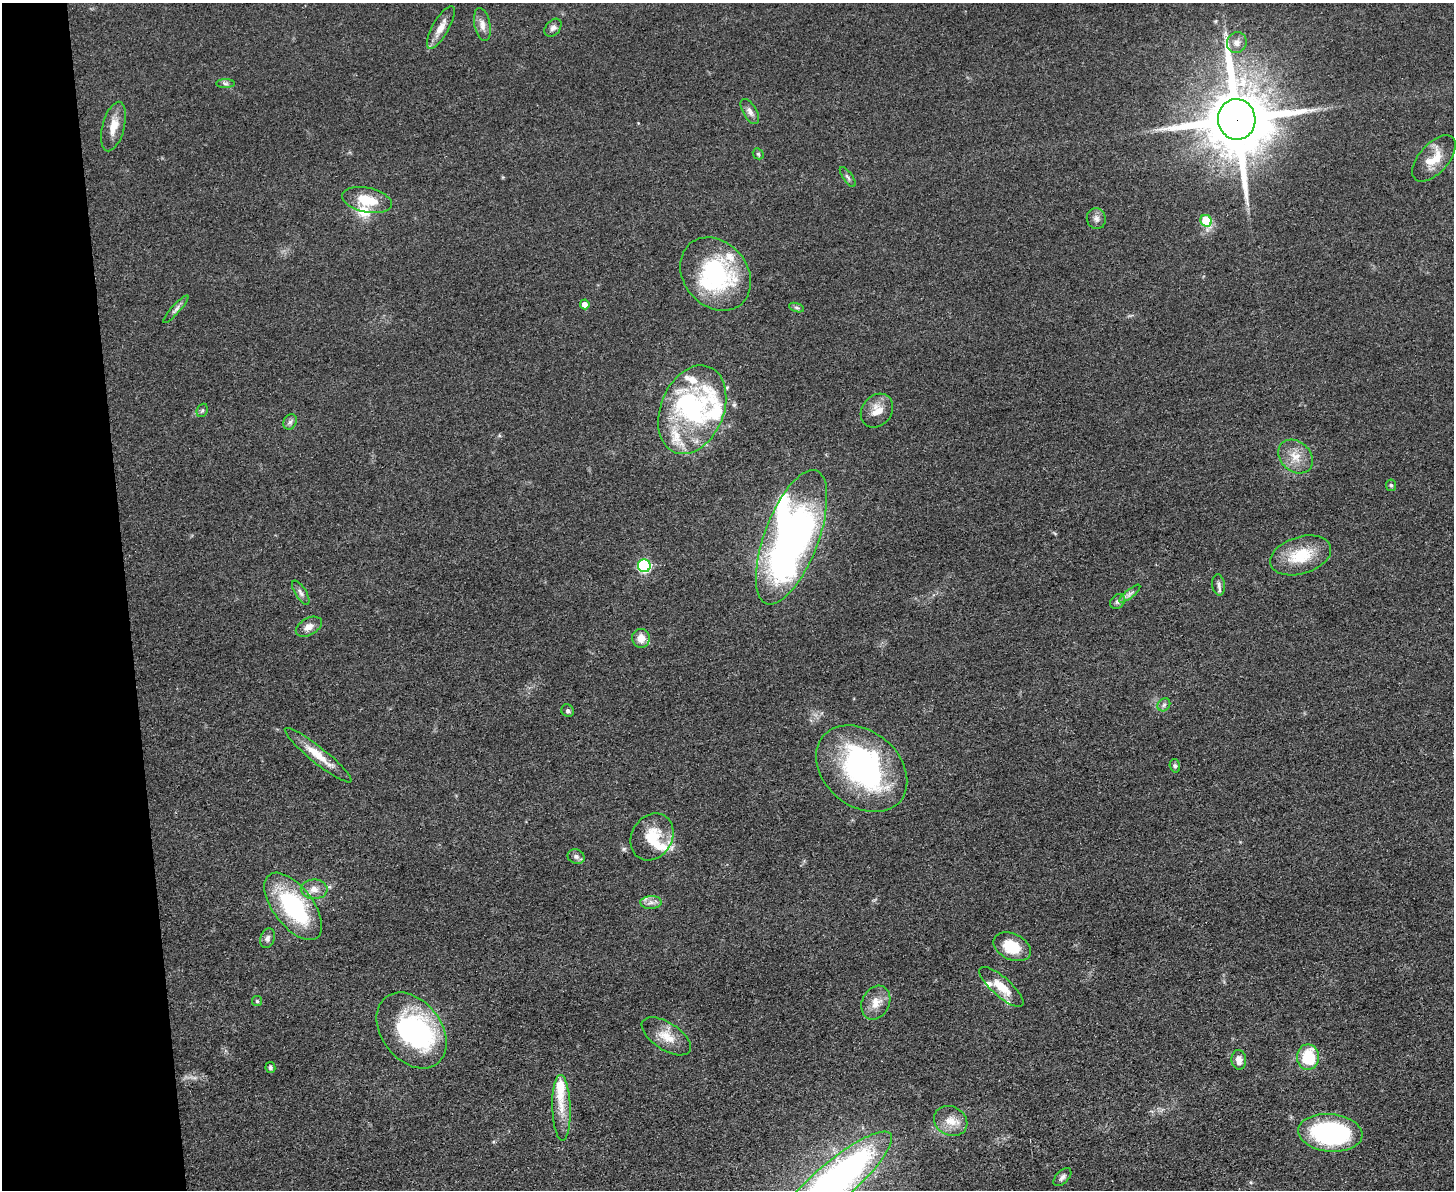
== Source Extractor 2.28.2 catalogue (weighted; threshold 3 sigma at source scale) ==
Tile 4 of 3 x 4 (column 1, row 2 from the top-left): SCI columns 140-1591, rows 2384-3571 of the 4748 x 4767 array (HDU 1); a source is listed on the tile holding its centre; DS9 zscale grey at full resolution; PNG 1456 x 1192 px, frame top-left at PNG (2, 3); each listed source drawn as its Kron ellipse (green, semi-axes under 4 px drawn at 4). Shown black and unused: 9% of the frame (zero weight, under 3 of 5 exposures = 1% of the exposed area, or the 3 px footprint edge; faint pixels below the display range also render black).
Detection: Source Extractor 2.28.2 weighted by HDU 2 'WHT'; one run over the whole footprint, this tile lists its part. Background 0.0464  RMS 0.0055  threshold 0.0249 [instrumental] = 3 sigma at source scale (4.5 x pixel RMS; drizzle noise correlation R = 1.50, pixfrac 1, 0.05/0.05 arcsec/px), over >= 5 px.
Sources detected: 75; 4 inside a brighter object's white glare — neither listed nor drawn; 13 inside a brighter listed object's ellipse — not listed separately; the other 58 listed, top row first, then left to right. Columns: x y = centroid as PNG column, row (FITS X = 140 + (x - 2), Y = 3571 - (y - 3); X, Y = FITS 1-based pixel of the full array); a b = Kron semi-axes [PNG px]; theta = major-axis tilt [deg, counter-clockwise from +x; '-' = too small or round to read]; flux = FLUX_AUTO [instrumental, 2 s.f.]
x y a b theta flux
482 25 17 8 -79 4
441 27 24 8 60 6.3
553 28 10 7 49 2.2
1237 43 10 9 - 3.9
225 84 9 4 0 1.3
750 111 14 7 -60 2.9
1237 119 20 18 -82 5700
113 127 25 11 75 8
758 154 6 5 - 0.88
1434 158 28 14 48 12
848 177 12 4 -54 1.5
367 200 25 12 -12 15
1096 219 10 9 - 2.6
1206 221 6 5 - 21
716 274 40 32 -49 66
585 304 5 4 - 4.3
797 308 8 3 -19 1.1
176 309 18 4 48 2
202 410 7 5 68 1.1
692 410 46 31 67 65
877 411 18 14 51 7.6
290 422 8 6 61 1.8
1296 457 19 15 -43 8.9
1391 485 6 5 - 0.97
792 537 71 27 69 240
1301 555 31 18 17 21
644 566 6 6 - 66
1219 585 10 6 -82 2
301 593 14 5 -57 2.3
1130 594 13 4 39 2
1118 601 8 6 46 1.8
309 627 14 8 29 4.3
641 638 9 9 - 5.8
1164 705 7 5 46 1.4
568 711 7 6 - 1.3
318 755 42 8 -39 11
1175 766 7 5 -73 1
862 769 50 37 -40 110
652 837 25 20 59 17
576 857 8 7 - 2
314 889 13 10 -1 4.9
651 902 10 6 1 2.8
293 906 39 20 -52 62
267 938 10 7 71 2.2
1012 947 20 13 -25 17
1001 987 28 9 -41 10
257 1001 5 5 - 0.72
876 1003 18 13 64 7.4
412 1030 42 30 -52 86
666 1036 28 13 -33 10
1308 1057 13 11 -90 22
1239 1060 10 7 -86 4.2
270 1067 5 5 - 1.2
561 1108 33 9 -88 9.6
951 1121 17 14 -26 8
1330 1133 32 18 -6 91
1062 1177 11 6 46 2.1
834 1182 74 19 41 300
Overlapping masked pixels (flux is a lower limit): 1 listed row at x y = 1237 119
Isophote crosses this tile's border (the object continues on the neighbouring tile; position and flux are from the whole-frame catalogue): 1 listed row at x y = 834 1182